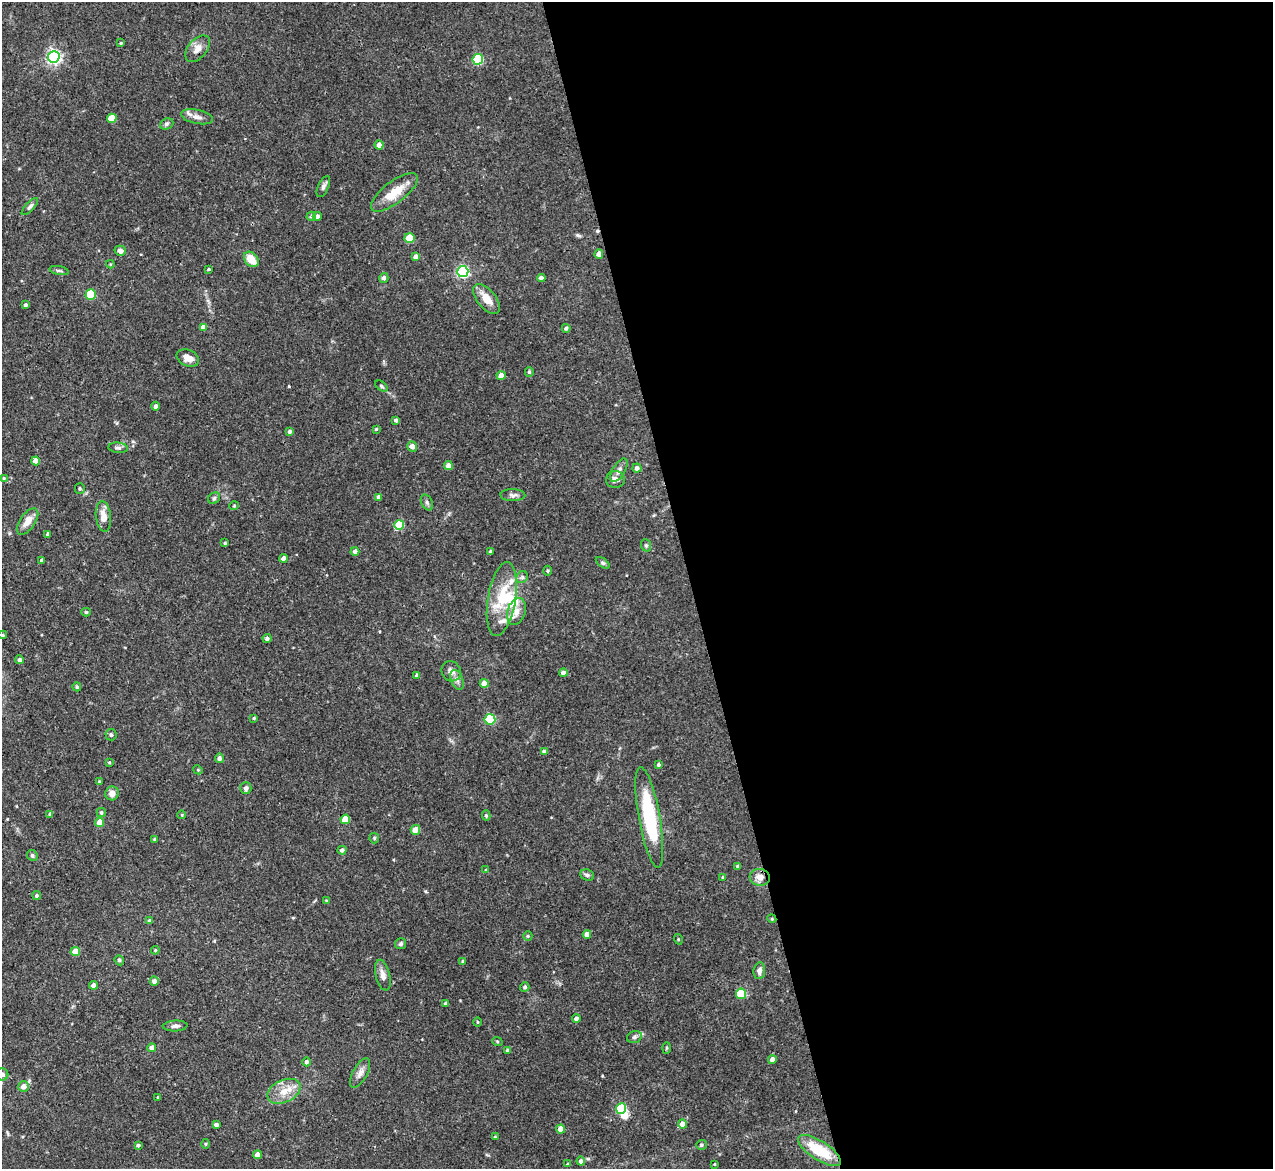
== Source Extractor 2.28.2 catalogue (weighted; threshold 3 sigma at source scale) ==
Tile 8 of 4 x 4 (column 4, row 2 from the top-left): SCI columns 3814-5084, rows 2593-3759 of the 5085 x 5067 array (HDU 1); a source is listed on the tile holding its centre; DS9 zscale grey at full resolution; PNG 1275 x 1171 px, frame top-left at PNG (2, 2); each listed source drawn as its Kron ellipse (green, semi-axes under 4 px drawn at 4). Shown black and unused: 46% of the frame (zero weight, under 3 of 4 exposures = <1% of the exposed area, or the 3 px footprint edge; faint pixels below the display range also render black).
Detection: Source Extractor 2.28.2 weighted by HDU 2 'WHT'; one run over the whole footprint, this tile lists its part. Background 0.0807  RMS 0.0035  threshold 0.0159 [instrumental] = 3 sigma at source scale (4.5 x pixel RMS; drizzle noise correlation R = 1.50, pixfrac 1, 0.05/0.05 arcsec/px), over >= 5 px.
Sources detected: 158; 3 inside a brighter object's white glare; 1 cosmic-ray / hot-pixel residue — neither listed nor drawn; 3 inside a brighter listed object's ellipse — not listed separately; the other 151 listed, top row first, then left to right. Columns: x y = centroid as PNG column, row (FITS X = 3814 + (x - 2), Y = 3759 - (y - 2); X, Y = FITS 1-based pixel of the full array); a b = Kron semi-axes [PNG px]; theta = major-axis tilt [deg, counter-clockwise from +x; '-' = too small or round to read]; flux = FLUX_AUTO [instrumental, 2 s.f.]
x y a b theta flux
121 43 4 4 - 0.33
198 49 15 9 50 3
54 57 6 6 - 86
478 59 5 5 - 27
197 117 16 7 -12 2.2
112 118 5 4 - 8.3
167 124 7 5 22 0.74
379 145 4 4 - 2.3
323 187 11 5 65 1.1
394 192 28 11 37 7.3
30 207 11 4 47 0.96
311 216 4 4 - 0.62
317 216 4 4 - 1.4
409 238 5 5 - 12
120 251 6 5 - 1.3
599 254 4 4 - 2.5
416 257 4 4 - 1.8
251 259 8 6 -49 5.6
110 264 4 4 - 0.33
209 269 3 3 - 0.37
59 270 10 4 -11 0.63
463 272 5 5 - 55
384 278 5 4 - 1.1
541 278 4 4 - 1.6
91 295 5 5 - 16
486 299 18 9 -50 4.4
26 305 3 3 - 0.68
203 327 4 4 - 1.9
566 328 4 4 - 0.77
188 358 12 8 -23 2.7
529 372 5 4 - 0.71
501 376 4 4 - 3.2
381 386 7 4 -37 0.54
156 406 4 4 - 1.1
395 420 4 4 - 0.58
376 429 4 4 - 0.41
290 431 4 4 - 0.83
412 446 5 5 - 1.9
118 448 9 5 -5 0.97
36 461 4 4 - 3.6
448 466 4 4 - 2.2
637 468 4 4 - 1.3
619 470 13 6 58 1.7
4 478 4 4 - 0.4
615 480 9 8 - 1.8
80 489 5 5 - 0.55
513 495 12 6 -1 1.3
379 497 4 4 - 1.2
214 498 6 5 - 0.64
427 502 8 5 -63 0.82
234 506 5 3 - 0.28
103 516 15 7 -84 3.5
27 521 15 7 54 3.7
399 525 5 5 - 13
48 534 4 3 - 0.94
225 543 4 3 - 0.38
646 545 6 5 - 0.59
355 551 4 4 - 1.4
490 551 3 3 - 0.47
283 558 4 4 - 2
42 560 4 4 - 1.3
603 563 8 4 -36 0.58
548 571 5 3 - 0.37
522 577 6 5 - 0.78
502 599 37 14 80 13
516 611 14 9 72 2.7
86 612 5 4 - 0.55
3 635 4 3 - 0.42
267 638 4 4 - 0.98
20 660 4 4 - 1
451 671 10 9 - 1.9
563 673 4 4 - 1.3
417 675 4 3 - 0.9
457 680 10 6 -69 1.3
484 683 4 4 - 4
77 687 4 4 - 0.61
254 718 3 3 - 0.4
490 719 5 5 - 25
111 735 6 5 - 0.78
544 751 4 4 - 1
219 758 4 4 - 1.2
109 762 4 3 - 0.37
659 764 4 4 - 0.55
198 770 5 3 - 0.33
100 782 4 4 - 0.51
246 788 6 5 - 0.98
112 793 7 6 - 2.6
101 813 4 4 - 0.54
50 814 4 3 - 0.61
182 815 4 3 - 0.27
486 815 5 4 - 0.57
649 817 51 10 -80 27
345 819 5 4 - 7.1
99 822 4 4 - 4.3
415 830 5 4 - 4.1
374 838 5 5 - 0.44
155 839 4 3 - 0.4
342 850 4 4 - 0.88
32 855 6 5 - 0.73
738 866 3 3 - 0.58
486 870 4 4 - 0.35
587 875 7 5 -22 0.76
723 877 4 3 - 0.49
760 877 10 8 -12 2.7
37 895 4 4 - 0.63
326 900 4 3 - 0.27
772 919 4 3 - 0.34
150 921 4 4 - 0.95
587 934 4 4 - 2.3
528 936 5 4 - 0.44
678 939 5 3 - 0.31
401 944 5 5 - 0.7
155 950 4 4 - 0.33
75 952 4 4 - 6.3
119 960 5 4 - 0.68
463 961 3 3 - 0.49
759 971 8 6 82 1.5
383 975 16 7 -76 2.1
154 981 5 4 - 1.5
94 985 4 4 - 1.5
525 987 5 4 - 0.78
741 994 5 5 - 18
446 1004 4 3 - 0.89
576 1018 4 4 - 1.1
478 1022 5 3 - 0.32
175 1026 12 5 3 1.2
634 1037 7 5 18 0.83
497 1041 5 3 - 0.37
152 1048 4 4 - 2.4
666 1048 5 3 - 0.37
507 1050 4 3 - 0.66
772 1060 4 4 - 2
306 1062 4 4 - 0.83
360 1073 16 7 61 2
2 1074 6 6 - 1.4
23 1087 5 5 - 2.5
284 1091 17 11 25 4.9
158 1097 3 2 - 0.38
621 1108 5 5 - 22
682 1124 4 4 - 4.5
216 1125 4 4 - 1.2
561 1129 4 4 - 4.2
495 1137 3 3 - 0.31
206 1144 5 3 - 0.35
138 1145 4 4 - 0.72
701 1145 5 5 - 0.59
819 1151 25 9 -33 13
257 1155 4 4 - 2.3
581 1161 4 4 - 1.2
568 1164 3 3 - 0.41
714 1164 3 3 - 0.29
Overlapping masked pixels (flux is a lower limit): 1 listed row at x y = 760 877
Isophote crosses this tile's border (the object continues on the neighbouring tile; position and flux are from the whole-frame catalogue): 2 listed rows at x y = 3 635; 2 1074